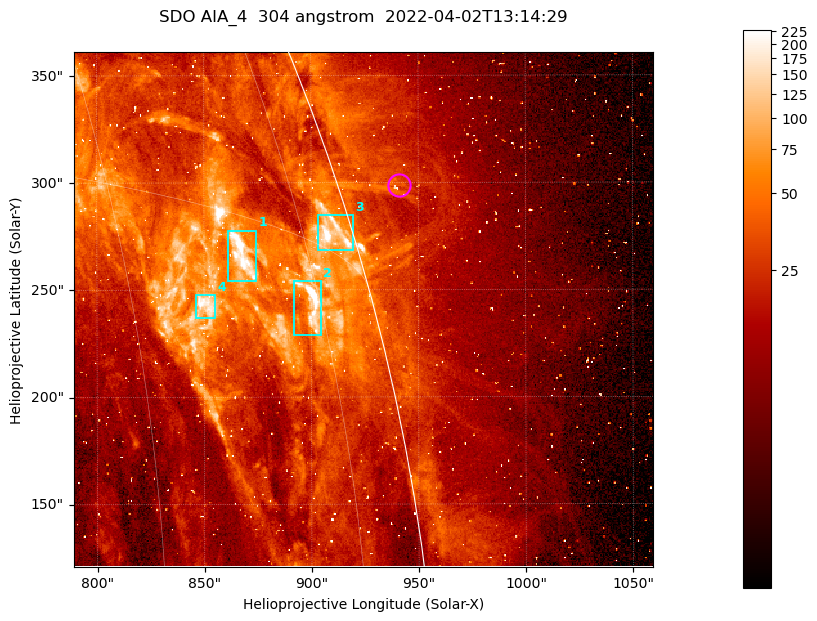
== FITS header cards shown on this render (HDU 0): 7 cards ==
TELESCOP= 'SDO     '           /
INSTRUME= 'AIA_4   '           /
WAVELNTH=                  304 /
WAVEUNIT= 'angstrom'           /
DATE-OBS= '2022-04-02T13:14:29.130' /
CTYPE1  = 'HPLN-TAN'           /
CTYPE2  = 'HPLT-TAN'           /

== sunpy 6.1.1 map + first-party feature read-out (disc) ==
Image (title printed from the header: SDO AIA_4  304 angstrom  2022-04-02T13:14:29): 450 x 400 px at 0.6 arcsec/px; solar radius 960 arcsec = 1600 px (partial field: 1.1% of the solar disc is inside the frame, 51% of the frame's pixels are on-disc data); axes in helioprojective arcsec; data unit not stated in the header (colour bar unlabelled)
Orientation: roll -0.132 deg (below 1 deg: not rotated)
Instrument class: DISC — disc imager (sunpy class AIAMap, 304 A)
Bright regions (active regions / flare kernels): reference = the on-disc median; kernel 5 px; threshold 5 sigma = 91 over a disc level ~27.4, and >= 1.15x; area >= 180 px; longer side >= 5 px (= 3 arcsec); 4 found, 4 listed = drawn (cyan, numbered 1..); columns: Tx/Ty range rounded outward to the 2 arcsec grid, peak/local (2 s.f.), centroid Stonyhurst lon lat
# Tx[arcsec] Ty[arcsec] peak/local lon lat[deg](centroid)
1 860..876 254..278 10 +68 +14
2 892..906 228..254 14 +74 +13
3 902..920 268..286 9.3 +80 +16
4 846..856 236..248 7.9 +65 +12
Off-limb structures (1.02-1.3 R_sun): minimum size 90 px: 9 found; the strongest spans PA ~285..290 deg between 1.02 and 1.04 R_sun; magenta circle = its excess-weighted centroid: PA ~290 deg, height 1.03 R_sun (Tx ~940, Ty ~298 arcsec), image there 1.5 x the reference